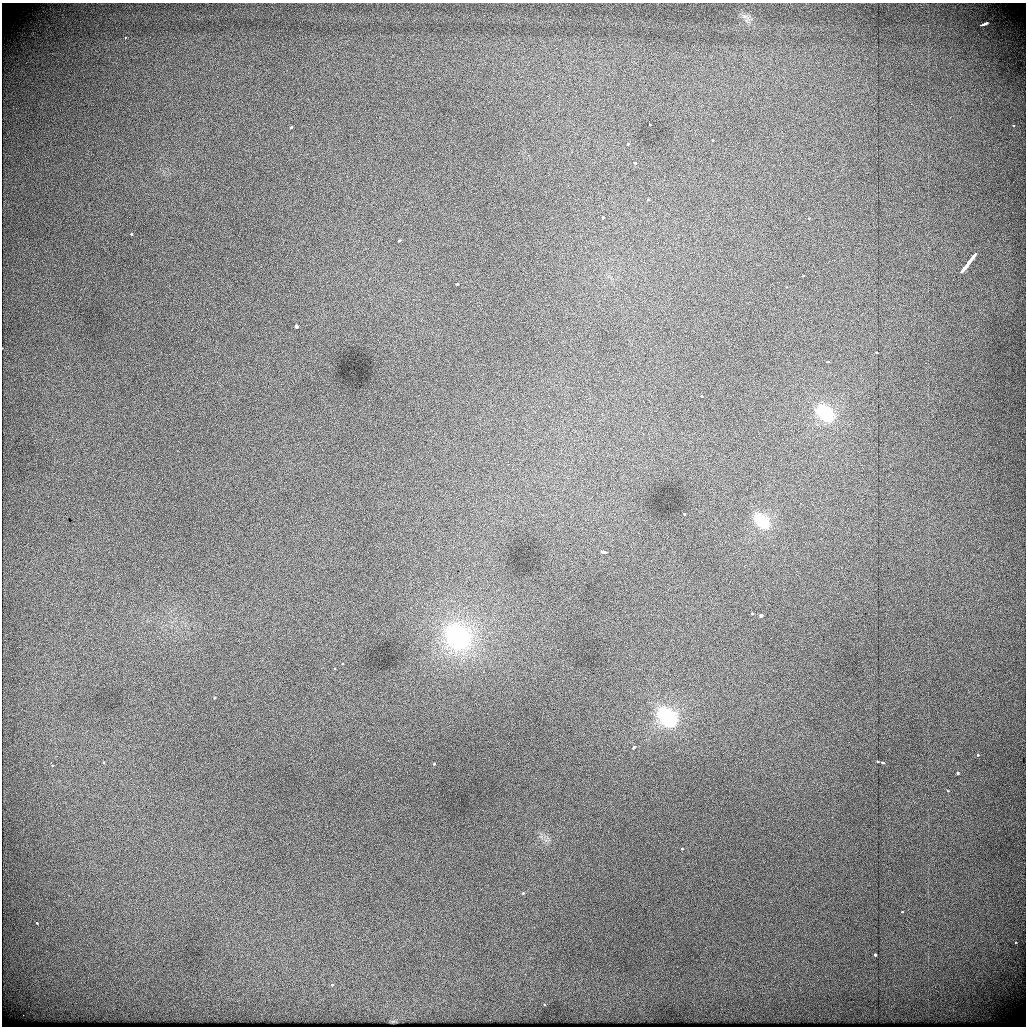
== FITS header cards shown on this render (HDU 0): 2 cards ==
NAXIS1  =                 1024          /
NAXIS2  =                 1024          /

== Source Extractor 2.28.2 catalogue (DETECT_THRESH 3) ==
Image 1024 x 1024 px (HDU 0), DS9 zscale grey, 1 PNG px = 1 image px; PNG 1028 x 1028 px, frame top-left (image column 1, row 1024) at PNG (2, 3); no overlay
Background 458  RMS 2.6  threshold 7.75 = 3 sigma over >= 5 px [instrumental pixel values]
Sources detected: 53; all 53 listed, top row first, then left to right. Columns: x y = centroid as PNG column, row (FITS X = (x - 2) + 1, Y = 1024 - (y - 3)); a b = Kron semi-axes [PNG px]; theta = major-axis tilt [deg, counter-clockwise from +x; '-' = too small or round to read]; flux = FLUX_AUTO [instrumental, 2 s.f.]
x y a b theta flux
745 16 9 4 -8 630
983 24 8 3 20 1600
125 37 3 3 - 260
911 104 2 2 - 94
650 125 3 3 - 470
1013 125 3 3 - 330
291 127 3 3 - 470
712 140 3 2 - 360
628 144 3 3 - 370
635 163 4 3 - 480
648 200 3 2 - 250
603 218 3 3 - 1000
809 218 3 3 - 230
131 234 3 3 - 500
400 240 3 3 - 560
973 256 14 3 55 2600
967 264 5 2 - 1400
964 268 8 3 52 3800
803 276 3 2 - 220
457 284 3 3 - 480
786 287 3 3 - 160
296 326 4 3 - 3600
2 348 2 2 - 230
877 353 3 3 - 580
827 362 3 3 - 460
701 396 3 2 - 290
825 413 25 16 -42 6800
684 514 3 2 - 400
762 521 22 14 -44 4900
604 552 6 3 -5 1400
752 613 3 3 - 390
761 615 3 3 - 2500
458 637 30 24 -47 22000
342 664 3 3 - 330
215 697 3 3 - 550
667 717 24 17 -42 13000
634 746 3 3 - 1500
977 755 3 3 - 440
877 761 3 3 - 600
883 762 3 3 - 610
104 763 3 3 - 470
434 764 3 2 - 400
52 766 3 3 - 480
957 773 4 3 - 600
948 791 3 3 - 230
682 849 3 2 - 360
522 893 3 3 - 660
902 912 3 3 - 240
37 923 3 2 - 580
1015 942 3 2 - 210
875 955 3 3 - 540
332 985 4 3 - 630
544 1004 3 3 - 310
At the frame edge (FLAGS 8, measured only in part): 1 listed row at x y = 2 348